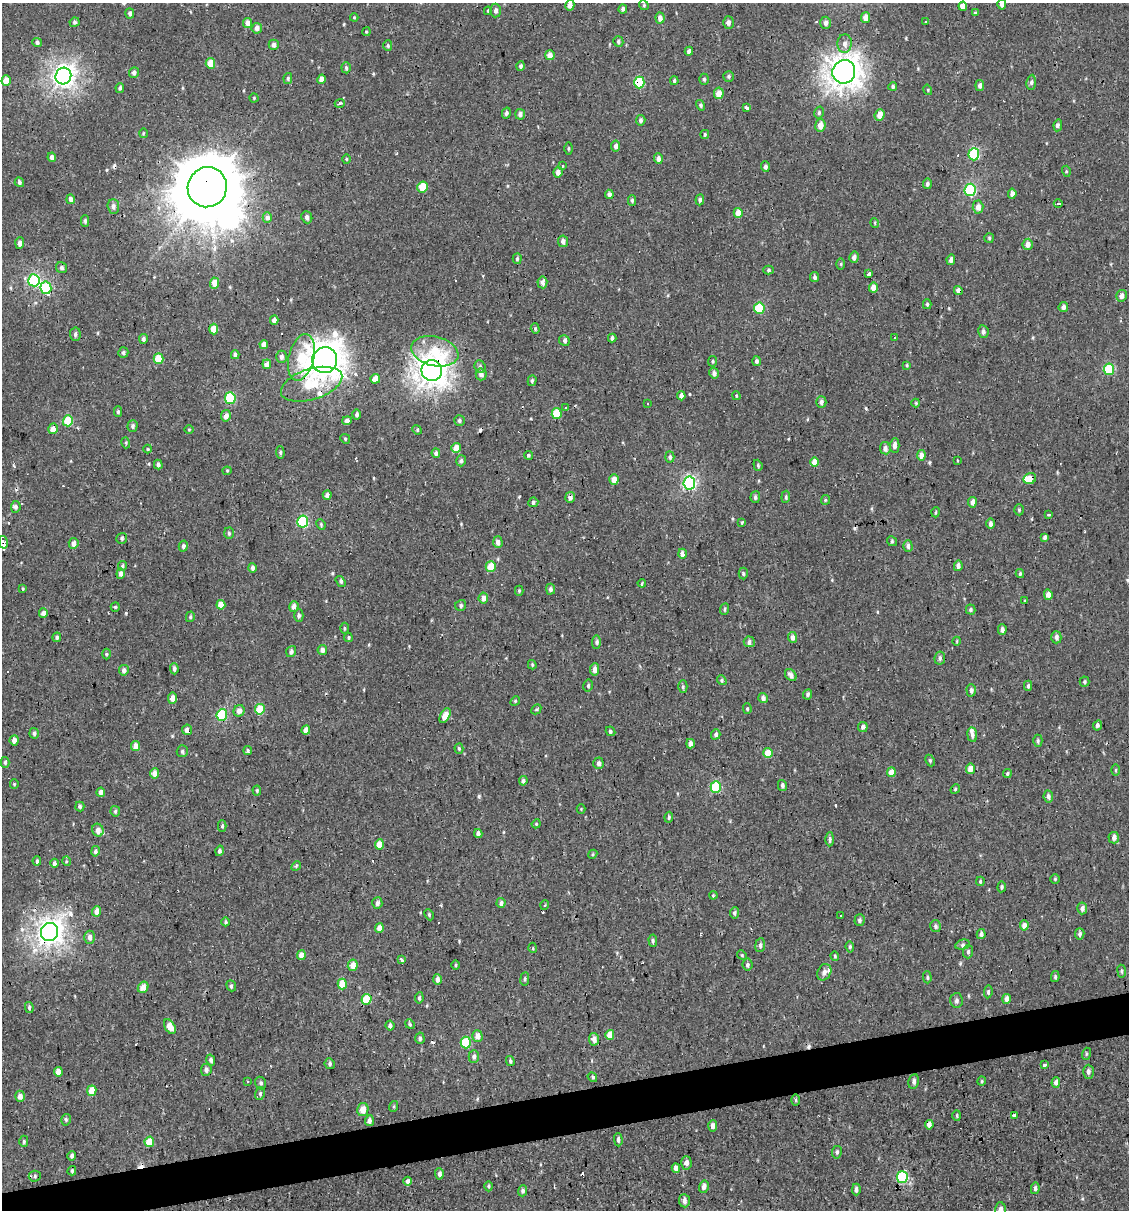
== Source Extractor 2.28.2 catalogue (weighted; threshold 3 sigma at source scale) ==
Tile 7 of 4 x 4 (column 3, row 2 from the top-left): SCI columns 2278-3404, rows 2415-3622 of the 4599 x 4829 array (HDU 1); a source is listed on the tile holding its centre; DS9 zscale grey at full resolution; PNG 1131 x 1212 px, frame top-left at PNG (2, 3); each listed source drawn as its Kron ellipse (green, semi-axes under 4 px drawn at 4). Shown black and unused: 3% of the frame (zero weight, under 2 of 3 exposures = <1% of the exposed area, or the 3 px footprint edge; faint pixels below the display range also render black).
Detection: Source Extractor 2.28.2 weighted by HDU 2 'WHT'; one run over the whole footprint, this tile lists its part. Background -2.67e-04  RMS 0.0035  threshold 0.0156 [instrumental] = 3 sigma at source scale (4.5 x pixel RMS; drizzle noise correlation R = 1.50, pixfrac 1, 0.0396/0.0396 arcsec/px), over >= 5 px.
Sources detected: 437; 1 inside a brighter object's white glare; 20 cosmic-ray / hot-pixel residue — neither listed nor drawn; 5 inside a brighter listed object's ellipse — not listed separately; the other 411 listed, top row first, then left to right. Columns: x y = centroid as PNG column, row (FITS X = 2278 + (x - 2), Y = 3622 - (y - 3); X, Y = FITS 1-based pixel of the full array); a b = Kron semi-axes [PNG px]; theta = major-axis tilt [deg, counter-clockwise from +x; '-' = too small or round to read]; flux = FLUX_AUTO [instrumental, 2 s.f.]
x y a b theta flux
1002 4 5 4 - 1.3
570 5 5 4 - 2.2
644 5 5 4 - 0.44
963 6 4 4 - 3
623 9 4 4 - 0.76
488 11 4 3 - 0.46
496 11 7 5 87 1.1
130 13 5 4 - 0.81
975 13 3 3 - 0.57
354 17 4 4 - 0.33
660 18 5 4 - 1.7
866 18 5 4 - 3.1
926 21 3 2 - 0.35
74 22 5 4 - 0.65
248 23 5 4 - 1.9
728 23 6 5 - 1.1
825 23 6 5 - 1.2
257 28 5 5 - 1.7
366 32 4 3 - 0.33
618 41 5 5 - 0.64
37 43 5 4 - 0.85
845 44 9 7 85 1.8
274 45 5 5 - 1.2
388 46 5 4 - 0.48
689 51 4 4 - 1.3
550 55 5 4 - 2.3
210 63 5 4 - 4.7
521 66 5 4 - 0.72
346 68 5 4 - 0.58
844 72 12 11 - 360
134 73 5 5 - 1
63 76 8 8 - 180
729 76 5 5 - 0.61
288 78 5 4 - 0.59
322 79 5 4 - 2.1
704 79 5 4 - 0.56
6 81 5 4 - 4.1
674 81 4 3 - 0.49
639 82 6 5 - 18
1031 82 7 5 83 0.76
980 85 5 4 - 1
893 86 4 4 - 0.58
120 88 5 4 - 0.75
928 90 5 3 - 0.31
719 93 6 5 - 3.2
254 98 4 4 - 0.4
340 103 5 3 - 0.56
701 105 5 4 - 0.53
746 108 3 3 - 6.8
819 112 6 4 75 0.66
506 113 5 4 - 0.85
520 114 5 5 - 1.1
880 115 6 5 - 2.9
641 120 5 4 - 0.83
820 125 6 5 - 2.7
1058 125 6 4 81 0.84
143 133 5 3 - 0.33
705 134 4 3 - 0.47
616 146 5 4 - 1.2
568 148 6 3 -90 0.36
974 154 6 5 - 23
52 157 5 4 - 1.4
346 159 5 3 - 0.36
658 159 5 4 - 1.6
562 166 3 3 - 0.74
765 167 5 4 - 1
1066 171 5 3 - 0.36
558 172 5 4 - 1.7
19 182 5 4 - 0.68
927 184 5 4 - 0.68
207 187 20 19 - 3000
423 187 5 5 - 7.6
970 190 6 5 - 31
609 194 4 4 - 1.1
1012 194 5 4 - 1.5
71 199 5 4 - 1.3
632 200 5 4 - 0.63
700 200 5 4 - 0.84
1058 204 4 3 - 1.1
113 206 7 6 - 1.2
978 207 6 5 - 2.2
738 213 5 4 - 4
267 217 5 4 - 1.4
307 217 6 5 - 1.2
85 221 6 4 -89 0.71
875 223 5 3 - 0.28
989 238 5 5 - 0.45
563 241 6 5 - 1.3
20 243 6 4 88 1.3
1028 244 5 5 - 1.9
854 257 6 5 - 1.4
517 259 5 4 - 0.69
951 260 5 4 - 1.4
841 264 5 3 - 0.38
61 268 6 5 - 0.93
769 270 5 4 - 0.57
869 274 3 3 - 0.66
814 277 5 4 - 0.76
34 280 6 6 - 37
542 282 6 5 - 1.6
215 283 5 4 - 4.1
873 287 5 4 - 2.3
46 288 6 5 - 19
958 290 4 4 - 1.5
1121 296 6 5 - 1.7
927 304 5 4 - 0.46
1063 307 5 4 - 1
759 308 5 5 - 16
274 320 4 4 - 1.3
214 329 5 4 - 4.5
535 329 5 4 - 0.5
983 332 6 5 - 0.99
75 334 7 5 -84 0.79
612 338 4 3 - 0.8
894 338 3 2 - 0.45
143 339 5 4 - 0.87
564 340 5 5 - 0.85
264 344 4 4 - 2.3
435 351 24 14 -13 13
123 353 5 5 - 0.72
235 355 4 4 - 0.93
281 357 6 5 - 1.1
301 357 23 12 76 12
158 359 5 5 - 7.4
325 360 13 12 - 460
713 361 5 4 - 0.46
756 361 5 4 - 0.74
267 364 5 4 - 2.3
907 365 4 4 - 0.35
480 367 6 5 - 0.99
1109 369 6 5 - 16
432 370 10 10 - 330
714 373 5 5 - 1.2
481 374 6 5 - 1.5
375 379 5 4 - 4
532 381 5 4 - 0.55
312 384 32 15 17 14
681 396 4 4 - 1.7
736 396 4 3 - 0.36
230 398 6 5 - 18
821 402 6 5 - 1.1
648 403 3 2 - 0.33
916 403 4 4 - 0.37
566 408 3 3 - 1.1
118 412 5 4 - 0.59
357 414 5 4 - 0.82
557 414 5 5 - 9.2
226 416 6 5 - 2
459 420 5 5 - 0.67
68 421 5 5 - 13
347 421 5 4 - 1.4
133 426 6 5 - 0.76
53 429 5 5 - 2.9
189 429 4 3 - 0.29
417 430 5 4 - 0.52
345 439 5 4 - 0.42
126 443 5 3 - 0.34
895 445 7 4 88 1.5
456 448 5 4 - 4
885 448 6 5 - 1.4
148 449 4 4 - 0.35
280 452 6 4 -85 0.51
436 453 5 4 - 0.96
529 455 4 4 - 0.5
921 455 5 4 - 2.3
670 457 5 4 - 0.74
461 461 6 5 - 0.73
957 461 3 2 - 0.46
815 462 5 4 - 3.4
158 465 5 4 - 0.93
758 465 5 4 - 0.5
227 471 4 4 - 0.34
1030 479 6 5 - 5.4
614 480 5 4 - 3
689 483 6 6 - 56
327 495 4 4 - 1.1
570 497 5 5 - 1.2
755 497 6 4 86 0.85
786 497 6 4 83 0.59
825 500 5 4 - 0.43
533 502 5 4 - 0.75
972 502 5 4 - 1.4
16 507 6 5 - 0.89
1019 510 5 4 - 0.5
936 512 5 3 - 0.34
1049 515 3 2 - 0.37
303 521 6 5 - 27
742 523 3 3 - 1.7
321 524 5 3 - 0.46
991 524 5 4 - 1.2
229 533 5 5 - 0.6
1045 537 4 3 - 0.65
122 538 5 5 - 0.63
892 541 5 4 - 0.53
3 542 6 3 -76 1600
498 542 6 4 -89 1.7
74 543 5 5 - 1.8
183 546 5 4 - 0.89
908 546 6 4 -90 0.97
682 554 5 4 - 1.9
122 566 5 4 - 0.58
958 566 5 4 - 1.3
491 567 5 5 - 6.4
253 568 5 4 - 0.98
743 573 6 4 -88 0.57
1020 573 4 3 - 0.48
121 574 5 4 - 1.8
340 581 6 4 -56 0.77
642 583 4 4 - 0.38
23 589 4 3 - 0.3
550 589 5 4 - 0.83
519 591 5 4 - 0.42
1048 595 5 4 - 2.3
483 598 5 4 - 1.7
1025 600 3 2 - 0.27
221 605 5 4 - 3.9
461 605 6 5 - 0.6
294 606 5 4 - 1.8
115 607 4 4 - 0.43
725 609 6 4 66 0.66
971 610 5 4 - 0.61
43 613 4 4 - 1.6
299 615 6 4 90 0.89
190 617 5 4 - 0.5
344 628 5 3 - 0.39
1002 630 5 4 - 1.3
57 637 5 4 - 0.69
792 637 5 4 - 1.3
1056 637 6 5 - 1.2
348 638 4 4 - 0.45
957 641 4 3 - 0.31
596 642 7 4 89 0.82
749 642 5 5 - 1.1
322 650 5 4 - 1.4
291 651 6 4 70 1
106 654 5 3 - 0.4
940 658 7 5 81 0.92
532 665 5 3 - 0.42
174 669 5 4 - 0.91
595 669 6 4 82 1.8
124 670 5 5 - 1.3
791 675 7 5 -49 1.4
722 680 5 4 - 0.5
1084 682 5 5 - 0.52
588 686 6 4 78 0.55
1028 686 5 3 - 0.66
683 687 6 4 89 0.58
971 690 6 4 -87 0.98
808 694 5 4 - 0.63
173 698 5 4 - 2.5
763 698 5 5 - 1.4
515 701 5 4 - 0.4
260 709 5 5 - 7.3
536 709 5 3 - 0.39
747 709 5 4 - 0.48
239 711 6 5 - 1.9
222 715 6 5 - 20
445 716 8 4 61 3.8
1097 725 5 4 - 1.1
863 727 5 5 - 1.2
187 730 5 5 - 1.8
306 730 5 4 - 2.5
611 731 5 4 - 0.65
34 733 5 4 - 0.81
716 734 5 4 - 0.98
972 735 7 5 -82 1.3
14 740 5 4 - 1.6
1038 741 6 4 89 0.66
690 744 4 4 - 1.2
136 746 5 4 - 2.7
459 749 5 4 - 0.58
248 750 4 3 - 1.7
182 751 6 5 - 0.7
768 753 5 4 - 6.2
930 761 6 4 -65 0.52
5 762 5 4 - 0.63
598 763 5 5 - 1.4
970 769 5 4 - 3
1116 770 5 3 - 0.44
891 772 5 4 - 3
1007 773 4 4 - 0.5
155 774 5 4 - 2.8
523 781 5 4 - 0.79
14 784 5 4 - 0.37
782 785 5 4 - 0.82
716 787 6 5 - 17
955 789 5 4 - 0.42
257 790 5 4 - 0.47
101 792 4 4 - 1.8
1048 796 6 4 -82 1.1
80 807 5 4 - 0.7
581 809 4 4 - 0.31
115 811 5 4 - 0.65
669 817 5 3 - 0.67
536 824 5 3 - 0.31
222 826 5 4 - 0.59
98 830 6 5 - 1.8
478 833 4 3 - 1.1
1114 838 6 5 - 1.3
830 839 7 4 90 0.98
379 844 5 4 - 5.2
95 851 5 4 - 0.84
220 851 5 4 - 0.9
593 854 5 3 - 0.36
37 861 5 4 - 0.61
66 861 5 3 - 0.34
54 863 4 4 - 1.1
296 866 5 4 - 0.49
1055 879 4 4 - 0.39
980 881 5 3 - 0.49
1002 887 5 3 - 0.55
713 895 4 3 - 0.31
377 903 6 5 - 1.1
501 903 5 4 - 1.3
545 905 5 3 - 0.29
1082 908 6 5 - 1.2
97 911 5 4 - 2.7
734 913 6 4 81 0.65
429 915 6 4 -66 0.51
840 915 3 3 - 0.71
859 920 6 5 - 0.88
226 922 4 4 - 0.52
1024 925 5 4 - 2.3
935 926 6 5 - 0.76
379 928 5 4 - 2.9
50 932 9 8 - 230
981 934 5 4 - 1.2
1080 934 6 4 78 0.82
90 937 6 5 - 1.6
653 941 6 4 -87 0.67
760 945 7 5 83 0.85
963 945 7 5 14 0.92
850 947 6 4 -84 0.67
533 948 5 3 - 0.44
968 952 7 5 89 0.75
301 955 5 4 - 2.6
742 955 5 4 - 0.4
835 956 5 4 - 0.39
401 960 3 3 - 17
353 965 6 5 - 3.5
456 965 5 3 - 0.37
747 965 6 5 - 0.74
1122 971 6 3 -82 0.54
824 972 8 6 64 1.7
927 977 6 4 -89 0.55
1055 977 5 4 - 0.54
437 979 5 4 - 1.1
525 979 7 3 82 0.46
342 984 5 4 - 6.8
231 986 6 4 -69 0.6
143 987 6 5 - 2.9
988 992 6 4 82 0.75
419 998 5 4 - 0.59
366 999 5 5 - 11
1007 999 5 4 - 1.9
957 1000 7 6 - 0.95
29 1007 5 4 - 0.6
410 1024 5 4 - 0.52
390 1026 5 4 - 1.1
170 1027 8 5 -59 4.4
610 1035 5 4 - 4.3
477 1036 6 5 - 2.4
420 1038 5 4 - 0.87
594 1039 6 5 - 1.9
466 1042 6 5 - 16
1086 1054 6 4 72 0.47
474 1057 6 5 - 1
211 1060 5 4 - 0.85
510 1061 5 4 - 0.65
330 1064 5 5 - 0.7
1045 1065 4 3 - 3.3
206 1070 6 5 - 1.4
58 1072 5 4 - 2.8
1088 1072 7 5 90 1
592 1077 5 4 - 0.46
247 1081 2 2 - 0.34
914 1081 8 5 81 0.99
982 1081 4 4 - 0.37
261 1083 6 5 - 0.82
1056 1083 5 4 - 1.4
92 1091 5 4 - 5
260 1093 6 5 - 0.63
20 1096 5 5 - 1.8
795 1100 6 4 -90 0.44
394 1106 5 3 - 0.39
363 1109 6 5 - 3.3
957 1116 5 3 - 0.35
1014 1116 4 3 - 0.86
66 1120 6 4 73 0.64
369 1121 5 4 - 1.5
929 1125 4 4 - 1.6
713 1126 5 4 - 1.6
618 1140 6 4 -88 0.82
24 1141 6 4 -90 0.51
149 1142 5 4 - 7.2
837 1152 6 5 - 0.73
72 1156 5 3 - 0.84
686 1163 7 5 -89 1.5
676 1168 4 4 - 1.4
72 1171 5 3 - 0.47
439 1174 5 4 - 1.2
35 1176 6 5 - 0.71
902 1177 6 5 - 24
408 1181 4 4 - 1.3
489 1186 5 3 - 0.38
704 1187 6 5 - 1.5
1035 1188 6 3 79 0.75
856 1189 6 4 89 1.1
523 1191 5 4 - 0.73
684 1201 6 5 - 1.3
1000 1210 7 5 90 1.9
Overlapping masked pixels (flux is a lower limit): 13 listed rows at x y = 844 72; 639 82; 207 187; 958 290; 325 360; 432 370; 312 384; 1030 479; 570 497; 3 542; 187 730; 50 932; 929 1125
Isophote crosses this tile's border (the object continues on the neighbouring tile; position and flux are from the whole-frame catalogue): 4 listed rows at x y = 1002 4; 570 5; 3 542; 1000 1210